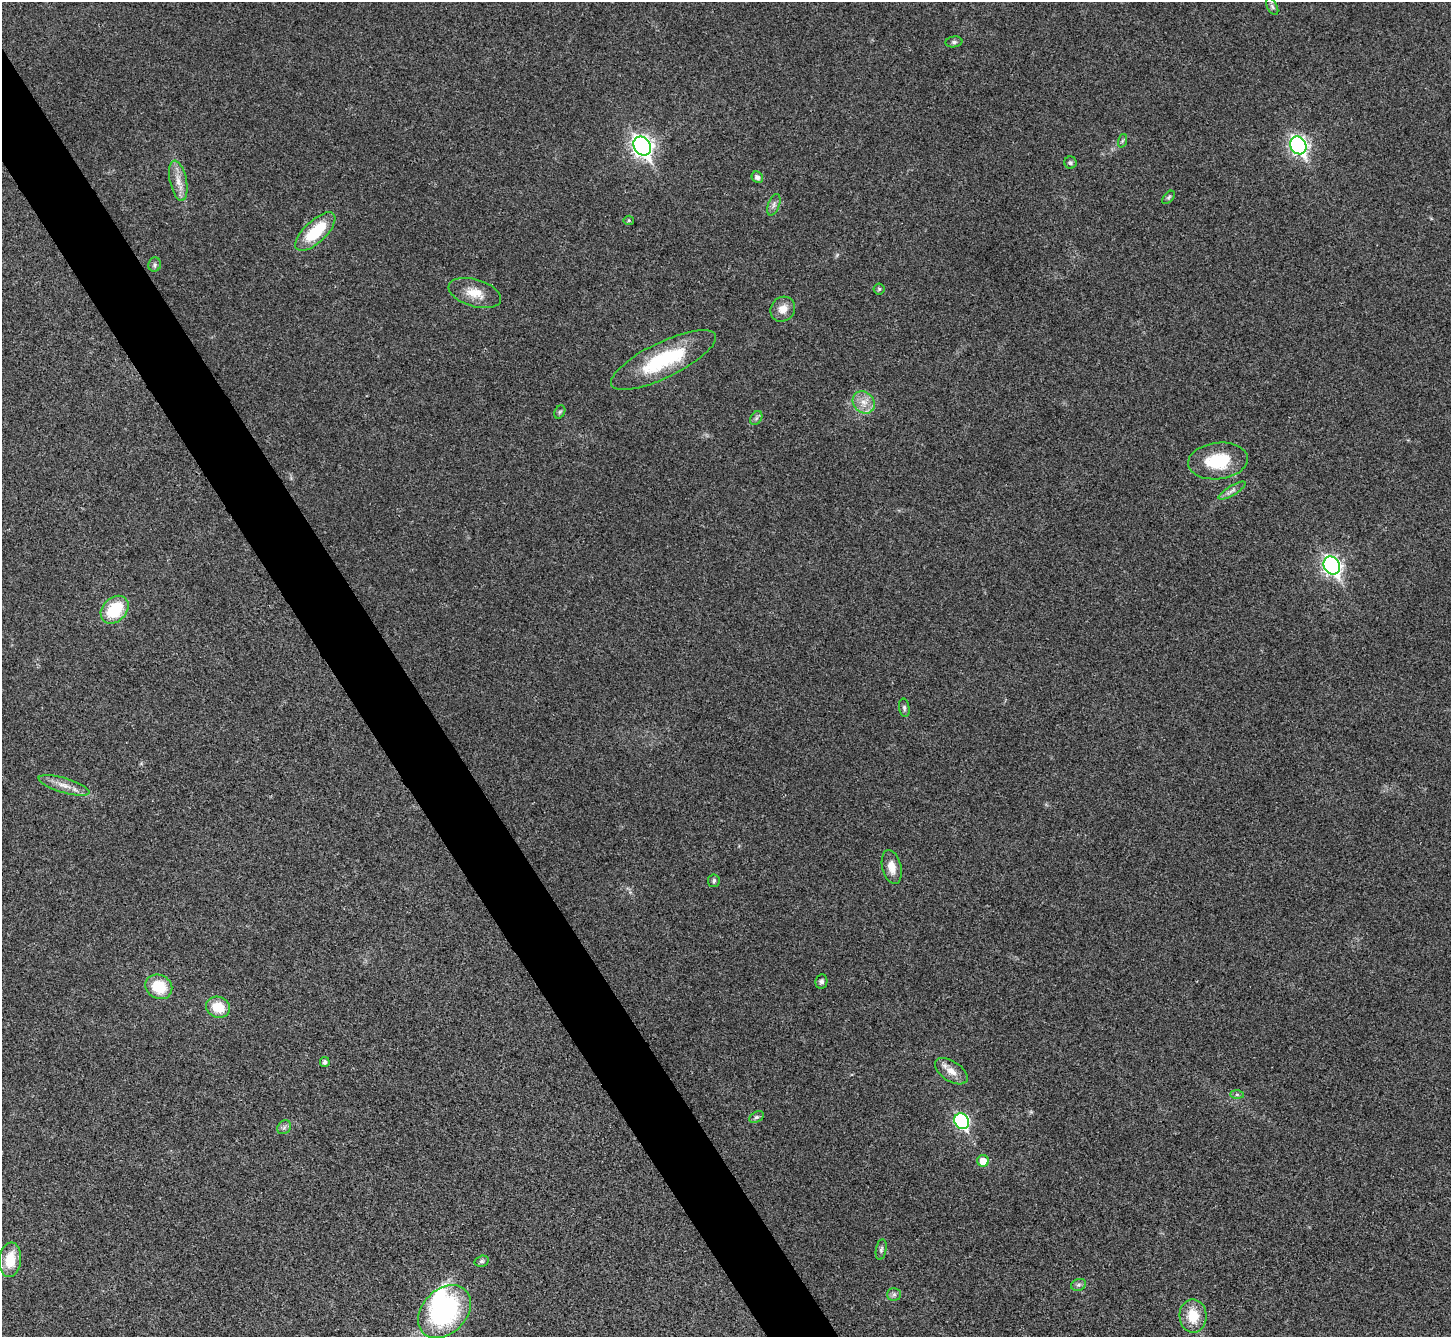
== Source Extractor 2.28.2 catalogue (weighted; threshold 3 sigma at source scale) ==
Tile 11 of 4 x 4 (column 3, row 3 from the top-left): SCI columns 2904-4352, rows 1631-2965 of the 5803 x 5795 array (HDU 1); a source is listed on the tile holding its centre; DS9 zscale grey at full resolution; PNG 1453 x 1339 px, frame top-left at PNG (2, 2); each listed source drawn as its Kron ellipse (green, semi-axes under 4 px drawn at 4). Shown black and unused: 5% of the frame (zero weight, under 3 of 4 exposures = <1% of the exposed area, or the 3 px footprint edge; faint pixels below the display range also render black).
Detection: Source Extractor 2.28.2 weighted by HDU 2 'WHT'; one run over the whole footprint, this tile lists its part. Background 0.0214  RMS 0.0045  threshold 0.0201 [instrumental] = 3 sigma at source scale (4.5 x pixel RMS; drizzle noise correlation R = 1.50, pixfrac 1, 0.05/0.05 arcsec/px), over >= 5 px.
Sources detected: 46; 1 inside a brighter object's white glare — neither listed nor drawn; the other 45 listed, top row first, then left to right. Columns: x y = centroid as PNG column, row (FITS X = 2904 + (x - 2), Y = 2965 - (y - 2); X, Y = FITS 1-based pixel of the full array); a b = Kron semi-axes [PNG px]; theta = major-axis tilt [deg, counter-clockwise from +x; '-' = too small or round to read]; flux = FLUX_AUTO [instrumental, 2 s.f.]
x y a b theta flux
1272 6 9 5 -63 1.2
954 42 8 5 7 1.1
1122 141 7 4 71 0.72
1298 145 9 7 -59 130
642 146 10 8 -57 210
1070 163 6 6 - 0.93
757 177 6 5 - 1.9
178 181 20 8 -78 5.1
1168 197 8 4 46 0.82
774 205 11 5 70 1.7
629 220 5 4 - 0.57
315 232 25 11 44 20
155 265 7 6 - 1
879 289 5 5 - 0.67
475 293 27 13 -16 8.2
783 309 13 11 47 4.8
663 360 58 17 26 36
864 402 12 10 -46 4.7
560 412 7 5 59 0.84
756 418 7 5 59 1
1218 461 30 18 6 21
1232 491 15 4 31 2
1332 565 9 7 -58 150
115 610 16 12 45 19
904 708 9 5 -79 1
64 785 26 7 -17 5
892 867 17 9 -76 5.1
714 881 6 5 - 0.86
821 981 7 6 - 1.2
159 987 14 12 -28 13
218 1007 12 10 -20 9.8
325 1062 5 5 - 1.3
951 1071 18 10 -34 4.8
1237 1094 7 4 0 0.88
756 1117 8 5 27 1
962 1121 8 7 - 71
284 1127 7 6 - 1.2
983 1161 6 6 - 5.9
881 1249 10 5 80 1.1
10 1260 17 11 83 11
482 1261 7 5 15 0.96
1079 1285 8 5 20 1.2
894 1294 7 6 - 1.3
444 1312 30 22 45 64
1193 1316 17 13 -87 11